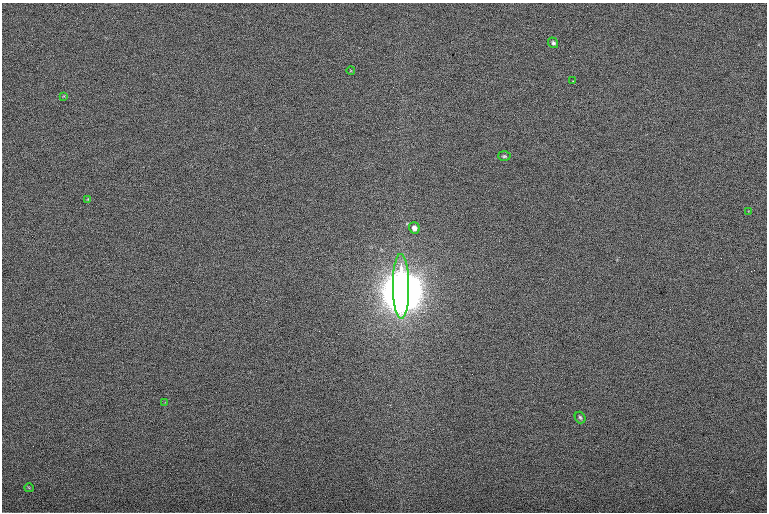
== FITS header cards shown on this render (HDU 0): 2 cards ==
NAXIS1  =                 1530 /
NAXIS2  =                 1020 /

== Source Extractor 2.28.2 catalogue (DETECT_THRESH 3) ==
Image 1530 x 1020 px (HDU 0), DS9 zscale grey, zoomed out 1/2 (1 PNG px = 2 x 2 image px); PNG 769 x 514 px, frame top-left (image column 2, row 1019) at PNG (2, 3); each listed source drawn as its Kron ellipse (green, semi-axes under 4 px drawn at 4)
Background 106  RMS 9.8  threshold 29.5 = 3 sigma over >= 5 px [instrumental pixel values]
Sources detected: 12; all 12 listed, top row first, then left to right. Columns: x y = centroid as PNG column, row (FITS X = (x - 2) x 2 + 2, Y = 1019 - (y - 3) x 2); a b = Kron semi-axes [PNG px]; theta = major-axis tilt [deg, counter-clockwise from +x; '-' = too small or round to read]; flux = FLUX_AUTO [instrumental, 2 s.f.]
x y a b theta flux
553 43 5 4 - 4.4e+03
351 70 4 3 - 1.9e+03
573 81 3 1 - 2.2e+03
63 96 4 4 - 2.1e+03
504 156 6 5 - 4.0e+03
88 199 4 3 - 1.8e+03
749 211 4 3 - 1.6e+03
414 228 6 5 - 1.1e+04
401 286 32 8 -89 3.8e+07
165 403 4 3 - 1.7e+03
580 418 6 5 - 4.4e+03
29 488 5 2 - 1.5e+03